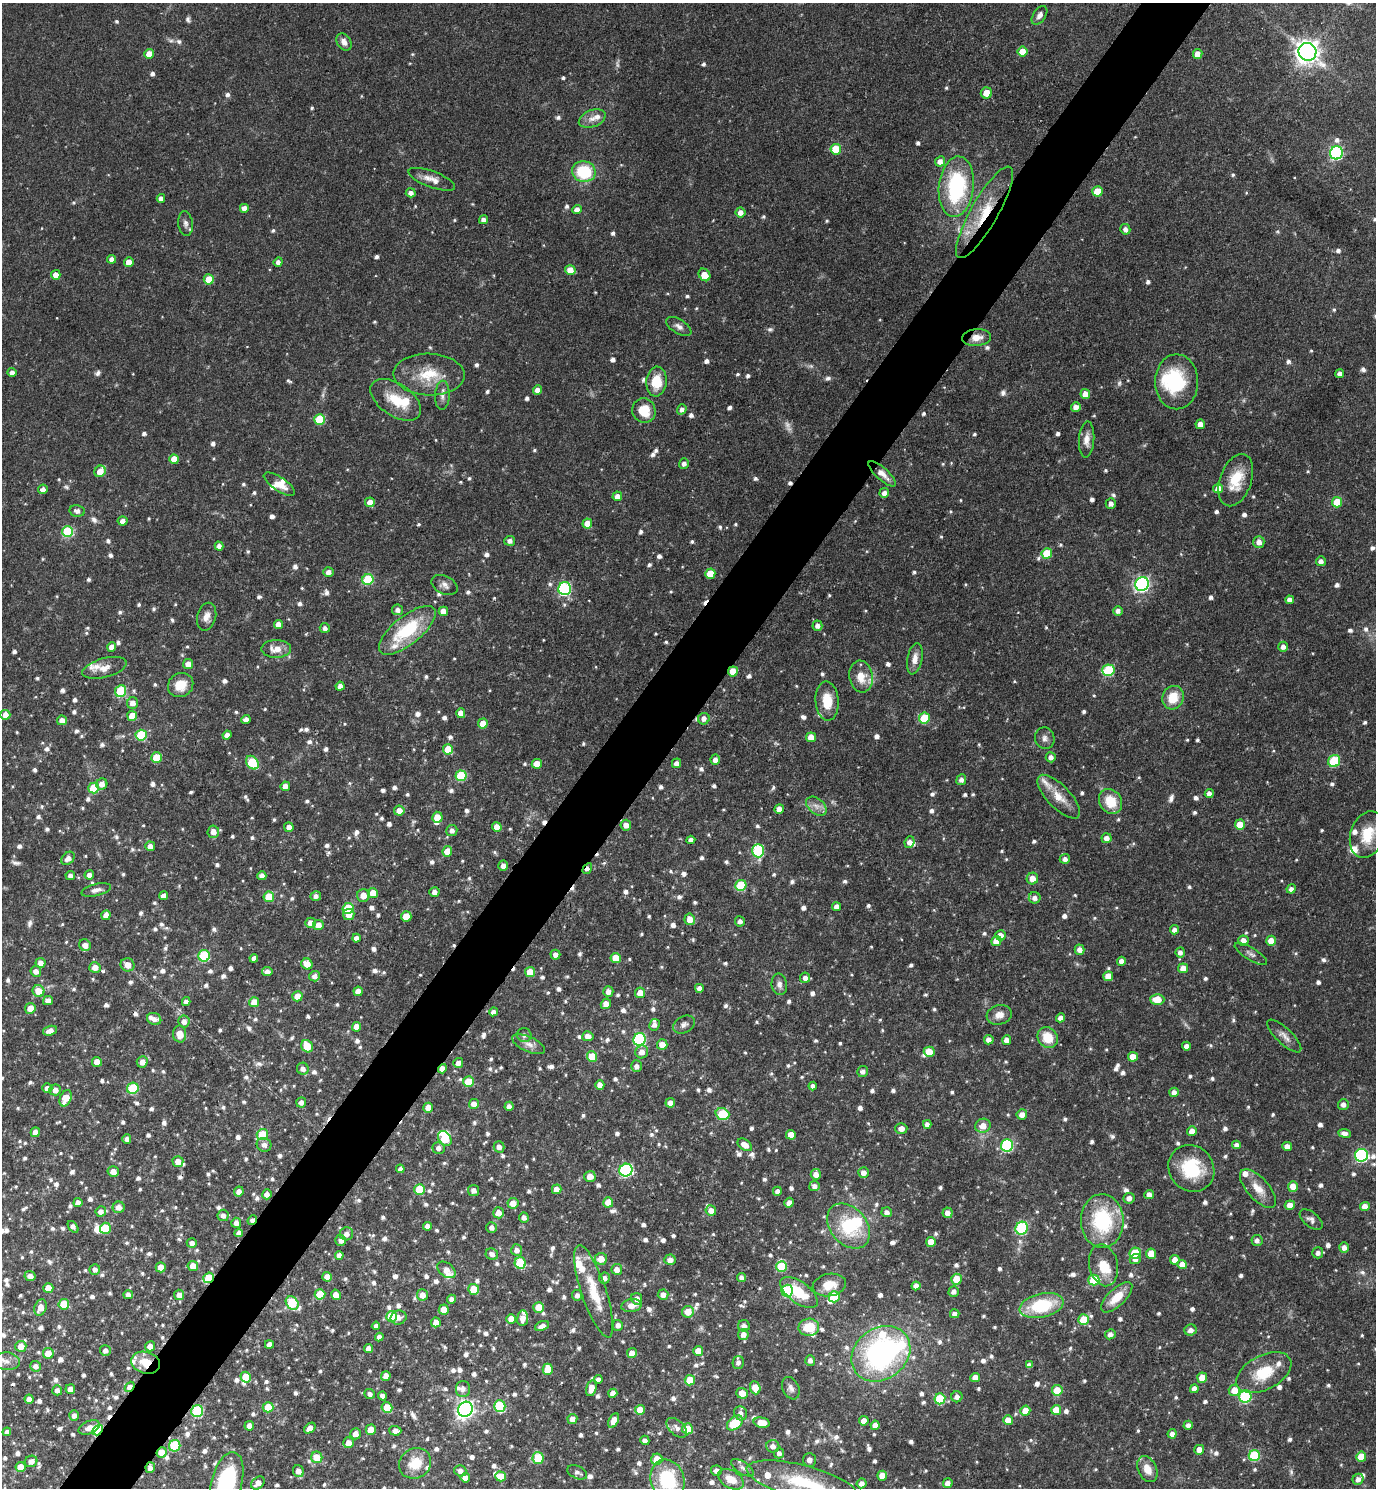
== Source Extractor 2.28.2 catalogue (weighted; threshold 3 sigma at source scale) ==
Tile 7 of 4 x 4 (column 3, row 2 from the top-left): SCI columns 2905-4278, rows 2972-4457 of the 5949 x 5944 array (HDU 1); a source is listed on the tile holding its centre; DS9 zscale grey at full resolution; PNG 1378 x 1490 px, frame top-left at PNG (2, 3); each listed source drawn as its Kron ellipse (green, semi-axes under 4 px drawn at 4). Shown black and unused: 5% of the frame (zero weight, under 3 of 4 exposures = <1% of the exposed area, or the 3 px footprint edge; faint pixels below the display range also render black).
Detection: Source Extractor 2.28.2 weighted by HDU 2 'WHT'; one run over the whole footprint, this tile lists its part. Background 0.0633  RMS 0.004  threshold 0.0182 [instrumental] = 3 sigma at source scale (4.5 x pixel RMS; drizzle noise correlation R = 1.50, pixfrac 1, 0.05/0.05 arcsec/px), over >= 5 px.
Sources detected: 1294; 11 too faint to see at this stretch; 5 inside a brighter object's white glare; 14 cosmic-ray / hot-pixel residue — neither listed nor drawn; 37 inside a brighter listed object's ellipse — not listed separately; of the other 1227, all 500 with FLUX_AUTO >= 1.71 (the completeness limit of this list) listed and drawn (727 fainter detections not listed), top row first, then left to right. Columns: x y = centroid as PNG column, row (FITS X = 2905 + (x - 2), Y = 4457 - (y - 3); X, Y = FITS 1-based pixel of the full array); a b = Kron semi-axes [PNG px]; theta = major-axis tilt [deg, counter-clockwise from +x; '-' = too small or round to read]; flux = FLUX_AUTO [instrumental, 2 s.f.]
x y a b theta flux
1039 15 10 6 56 2.2
344 42 9 7 -59 2.7
1022 51 5 5 - 6.1
1307 52 9 8 - 390
149 54 5 4 - 4.9
1198 54 5 5 - 5.1
986 93 6 5 - 5.6
592 119 14 8 20 3.2
836 149 5 5 - 10
1336 153 6 6 - 59
940 161 5 4 - 2.7
584 172 12 10 -12 23
432 179 24 8 -20 4.4
956 187 30 17 84 43
1097 191 5 5 - 10
411 193 5 4 - 2.1
161 198 4 4 - 2.1
245 208 5 5 - 3.1
577 209 4 4 - 2.7
740 212 5 5 - 2.6
985 212 52 13 60 19
483 220 4 4 - 1.9
186 224 12 7 -82 1.8
1125 229 5 5 - 1.8
112 259 4 4 - 2
129 262 5 5 - 4.4
278 262 5 4 - 1.9
570 270 5 5 - 5
56 275 5 4 - 3.6
704 275 7 5 -53 5.8
209 279 5 5 - 8
679 326 14 7 -32 2.1
977 338 14 8 5 4.2
12 373 4 4 - 2.1
1340 374 4 4 - 1.9
429 375 35 21 -2 16
656 381 15 10 85 11
1177 382 27 21 90 27
537 390 5 4 - 3.1
1085 394 5 5 - 4.1
442 395 14 7 87 2.4
396 400 28 16 -34 13
1076 407 5 4 - 2.6
682 409 5 4 - 1.9
644 411 12 11 - 9.2
320 419 5 5 - 18
1200 424 5 4 - 3.3
1087 439 18 7 86 3.6
174 459 5 4 - 4.8
684 464 5 5 - 1.8
100 471 6 5 - 4.1
882 474 17 6 -42 4.5
1236 480 27 15 70 12
279 484 18 7 -33 4.2
1218 488 5 5 - 4.2
43 489 5 4 - 2.1
884 493 5 4 - 2
617 496 5 5 - 3
370 502 5 5 - 4.2
1337 502 5 5 - 9.7
1111 504 5 5 - 1.9
77 511 7 5 -11 2
123 521 5 4 - 2.2
587 524 5 5 - 4.7
68 532 5 5 - 30
510 541 5 5 - 1.9
1259 542 6 5 - 3
219 546 4 4 - 2
1047 553 5 5 - 12
1321 561 5 5 - 2
328 572 5 5 - 2.2
710 574 5 5 - 9.3
368 579 5 5 - 25
1142 584 7 6 - 110
445 585 14 9 -27 2.3
565 589 6 6 - 61
1290 600 4 4 - 2.5
397 610 5 5 - 1.9
443 611 5 4 - 4.2
1118 611 5 4 - 1.9
207 617 14 9 76 3.4
278 624 4 4 - 3.8
817 626 5 5 - 2.1
325 628 5 5 - 1.7
407 630 34 14 39 25
112 647 5 4 - 3.3
1283 647 5 4 - 2.1
276 649 15 9 0 5.2
915 659 16 7 78 3.4
188 664 5 5 - 4.1
104 668 23 9 15 4.2
1108 670 6 6 - 30
733 671 5 5 - 5.7
861 676 16 11 -81 6.6
181 685 13 12 - 7.4
340 686 4 4 - 2.4
121 691 6 5 - 18
1173 698 12 10 64 8.9
827 701 19 11 -86 9.8
133 703 6 5 - 3.1
461 713 5 4 - 4
5 715 5 5 - 4.2
132 716 5 5 - 6.2
924 718 5 5 - 16
246 719 5 4 - 2.4
704 719 6 5 - 2.2
62 720 5 4 - 3.1
483 724 5 5 - 6.1
141 735 5 5 - 23
227 735 4 4 - 2.2
811 737 5 5 - 5.3
1045 738 11 10 - 2.1
448 749 5 5 - 9.6
1051 757 5 5 - 2.1
157 758 5 5 - 11
715 760 5 4 - 2.4
1334 761 6 6 - 22
252 763 7 5 -54 22
676 763 5 4 - 2
537 764 5 5 - 6.9
461 776 5 5 - 20
961 780 5 5 - 1.8
102 784 6 5 - 3.2
285 786 5 4 - 2.6
94 788 5 5 - 16
1209 793 4 4 - 2.4
1059 797 28 11 -46 7.5
1111 801 13 11 -56 9.9
816 806 12 7 -39 2.8
779 809 5 4 - 3.4
399 811 5 5 - 4
437 817 5 5 - 5.7
626 825 5 5 - 3.4
1240 825 5 5 - 9.8
289 827 5 4 - 2.5
497 827 5 5 - 4.7
452 831 5 5 - 2.1
213 832 6 5 - 3.4
1367 835 24 17 71 13
1107 838 5 5 - 2.4
691 840 4 4 - 1.8
909 842 6 5 - 2.3
150 846 5 4 - 2.4
447 851 5 5 - 6.5
758 851 6 6 - 38
68 858 7 5 45 2.7
1065 859 5 5 - 1.8
503 866 5 5 - 2.2
587 869 5 4 - 1.9
89 875 5 4 - 2.2
70 876 5 4 - 2
262 876 4 4 - 3
1032 878 6 5 - 4.7
741 885 5 5 - 23
1291 889 5 4 - 1.8
96 890 15 6 15 2.1
434 892 5 4 - 2
373 893 5 5 - 6.6
363 895 6 6 - 4.2
163 896 5 4 - 2.1
316 896 5 5 - 1.7
269 897 5 5 - 13
1035 898 6 5 - 2
837 907 4 4 - 2.7
348 908 5 5 - 15
349 914 5 5 - 3.9
106 915 5 4 - 3.5
406 916 5 5 - 7.5
690 919 6 5 - 4.9
740 921 5 5 - 1.8
310 923 5 5 - 3.3
318 925 5 5 - 3.5
1175 930 4 4 - 2
1000 935 5 5 - 4
356 938 4 4 - 2.3
996 941 5 5 - 5.6
1243 941 5 5 - 3.6
1271 941 5 5 - 4.8
85 945 6 5 - 3.2
1080 950 5 5 - 2.5
1180 952 5 4 - 1.8
1251 954 18 6 -32 2
555 955 5 5 - 2.2
204 956 6 6 - 31
254 958 4 4 - 2.1
616 958 5 5 - 7.1
1121 961 4 4 - 2.3
41 963 5 5 - 2.8
307 964 6 5 - 4.8
128 965 7 6 - 3.8
95 967 5 5 - 3.6
1183 968 5 5 - 4.8
36 971 5 5 - 2.5
267 972 5 4 - 2.7
530 972 5 5 - 8.6
315 976 5 5 - 2.3
1108 976 5 5 - 5.1
805 978 5 5 - 2
779 984 11 7 -82 2.1
699 988 4 4 - 2
38 991 6 5 - 6.1
358 991 5 4 - 2.9
608 991 5 5 - 2.7
640 993 5 5 - 4.4
297 996 5 5 - 6
1157 999 7 5 -1 7
48 1000 5 4 - 2.5
186 1002 4 4 - 1.8
254 1002 5 5 - 5
606 1004 5 5 - 3.7
30 1008 5 5 - 5
493 1012 4 4 - 2.1
999 1015 12 9 16 3.7
1060 1018 4 4 - 2.1
154 1019 7 6 - 2
184 1022 6 5 - 2.7
684 1024 11 8 27 1.8
654 1025 6 5 - 1.8
356 1027 5 4 - 4.6
50 1031 7 4 18 3.1
180 1034 8 6 -86 4.6
524 1035 7 7 - 1.9
588 1036 5 5 - 2.7
1284 1036 22 8 -44 3
1048 1038 11 9 -50 9.7
639 1039 6 6 - 50
989 1040 5 5 - 2.6
1007 1040 5 4 - 3.1
529 1044 17 7 -24 3.2
662 1045 5 5 - 4.8
307 1046 6 5 - 9
1186 1046 4 4 - 2.1
642 1052 6 6 - 2.8
929 1052 5 5 - 6.2
592 1057 5 5 - 11
1133 1057 5 5 - 5.1
97 1062 5 5 - 4.1
142 1062 6 5 - 3.4
458 1063 5 5 - 2.4
636 1066 6 5 - 1.9
303 1069 6 6 - 2.2
442 1069 5 4 - 3.2
863 1071 5 5 - 1.8
468 1082 5 5 - 10
600 1085 5 4 - 3.1
813 1086 4 4 - 1.7
47 1088 5 5 - 3.1
133 1088 6 5 - 25
55 1090 5 5 - 2.6
1174 1092 5 4 - 2.2
66 1098 8 5 65 7
301 1102 5 5 - 2
670 1103 5 4 - 2.9
474 1104 5 5 - 2.8
1343 1104 5 5 - 2.3
509 1106 5 4 - 2.2
428 1108 5 5 - 4.4
722 1114 7 5 -18 21
1022 1114 5 5 - 2.8
927 1124 4 4 - 1.8
983 1126 8 7 - 4.2
901 1128 6 5 - 2.6
1192 1131 5 4 - 3.4
35 1132 5 4 - 2.5
1345 1133 6 4 -7 2.2
262 1134 6 5 - 15
791 1135 5 5 - 4.6
445 1138 8 6 -54 21
127 1139 4 4 - 2
264 1145 7 7 - 2.4
745 1145 8 5 -36 3.8
1007 1145 6 6 - 47
1237 1145 4 4 - 2.1
499 1147 5 5 - 2.1
1287 1147 5 4 - 3.3
438 1148 6 6 - 2
1361 1155 6 6 - 64
178 1161 5 5 - 3.5
1191 1168 24 22 -50 23
400 1169 4 4 - 1.8
626 1170 6 6 - 57
113 1172 5 5 - 3.3
863 1172 5 5 - 2.7
816 1174 5 5 - 3.3
590 1176 5 5 - 3.5
814 1186 5 5 - 1.9
1293 1186 5 5 - 4.7
557 1189 5 5 - 3.3
1258 1189 24 11 -48 6.2
420 1190 5 5 - 17
474 1190 5 5 - 2.2
777 1191 4 4 - 2.1
239 1192 5 4 - 2.7
267 1194 5 4 - 2.3
1149 1195 5 4 - 3
1129 1198 6 5 - 2.3
608 1202 5 5 - 5.9
78 1203 4 4 - 2.4
513 1203 5 5 - 4.2
789 1203 5 4 - 2.7
1290 1205 5 5 - 4
1365 1206 5 4 - 3.9
119 1207 6 6 - 2.6
711 1210 5 5 - 3.5
101 1211 5 5 - 2.2
887 1212 5 5 - 2
498 1213 5 5 - 3.9
947 1213 5 5 - 2.9
223 1215 5 5 - 2.3
524 1217 5 5 - 1.9
252 1220 5 4 - 2.1
1311 1220 13 7 -39 2
1102 1221 27 21 -88 33
236 1223 5 5 - 2.6
427 1226 4 4 - 2.4
848 1226 25 18 -50 24
73 1227 7 4 -52 2.1
491 1227 5 5 - 1.8
105 1228 5 5 - 14
1022 1228 6 6 - 39
239 1233 4 4 - 1.9
347 1234 7 6 - 2.4
341 1240 5 5 - 2.3
1257 1240 5 5 - 2.1
931 1242 5 5 - 4.8
192 1243 5 4 - 2
1344 1247 5 5 - 2.4
517 1250 6 5 - 2.4
1135 1253 5 5 - 16
1318 1253 5 5 - 1.7
492 1254 6 5 - 2.2
1151 1254 5 5 - 6.5
339 1255 4 4 - 2
601 1259 6 6 - 5.3
1135 1259 5 5 - 2
670 1260 5 5 - 2.6
1175 1260 5 5 - 3.7
520 1263 6 5 - 22
1182 1264 5 4 - 3.6
1104 1265 21 14 -78 8.4
193 1266 5 5 - 4.6
161 1267 5 5 - 5.5
782 1267 5 5 - 18
95 1269 5 5 - 2
617 1269 5 5 - 3
446 1270 10 6 -40 3.8
30 1276 5 4 - 2.6
327 1277 5 5 - 3.5
208 1278 5 5 - 12
604 1278 5 5 - 2.1
742 1278 4 4 - 2.2
957 1279 5 5 - 8.2
1094 1280 5 5 - 16
829 1285 17 11 10 7.4
916 1286 4 4 - 2.9
48 1288 5 5 - 6.5
474 1289 5 5 - 11
594 1291 48 12 -72 15
787 1291 6 6 - 31
799 1292 22 10 -37 15
954 1292 5 5 - 2.1
320 1294 5 5 - 10
128 1295 5 4 - 2.7
179 1295 5 5 - 2.9
336 1295 5 4 - 3.5
422 1295 5 5 - 4.1
577 1295 5 5 - 1.9
663 1295 5 5 - 2.9
834 1297 6 5 - 15
1117 1297 20 8 43 8.2
452 1299 4 4 - 2.1
637 1299 6 5 - 2.9
292 1303 7 5 -47 25
64 1304 5 5 - 14
632 1306 10 6 9 3.4
1042 1306 22 12 13 25
539 1307 5 5 - 5.9
40 1308 8 6 70 3.9
444 1310 5 5 - 5.6
688 1312 6 6 - 6.2
955 1314 5 4 - 1.8
392 1317 5 5 - 15
398 1318 8 7 - 2.5
523 1318 8 5 84 3.4
511 1319 5 4 - 4
1084 1320 5 5 - 12
436 1322 5 5 - 3.3
618 1325 5 5 - 2.3
376 1326 4 4 - 1.7
542 1326 7 4 21 2.5
744 1326 6 5 - 1.8
809 1327 10 8 3 10
1191 1330 6 5 - 2.1
743 1334 5 5 - 2.7
1110 1334 5 5 - 2.2
379 1337 4 4 - 1.9
269 1345 4 4 - 2.9
21 1346 5 5 - 4.6
150 1346 5 5 - 3.7
368 1348 4 4 - 2.7
105 1350 5 5 - 2.1
698 1351 5 5 - 5.3
48 1353 5 5 - 5.6
632 1353 5 5 - 3.3
881 1354 31 25 36 95
810 1360 5 5 - 2
7 1361 13 9 -6 3.3
738 1362 6 5 - 1.8
146 1363 15 10 -16 8.6
1029 1365 4 4 - 1.7
36 1366 5 5 - 2.3
548 1369 6 5 - 11
1264 1373 30 17 28 15
386 1376 5 4 - 3.8
246 1377 5 5 - 9.4
975 1378 5 4 - 3.9
1202 1378 5 5 - 6.4
598 1379 4 4 - 1.8
690 1380 5 5 - 8.9
130 1387 6 4 51 4.1
591 1388 8 5 76 4.4
755 1388 7 5 -70 5.8
791 1388 12 8 -65 2
70 1389 5 4 - 3.2
463 1389 8 7 - 2
1194 1389 4 4 - 2.6
57 1390 5 5 - 2.2
1057 1390 5 5 - 8.2
1234 1390 5 5 - 6
613 1393 4 4 - 2.5
742 1393 6 5 - 4.9
370 1394 5 5 - 1.8
382 1396 4 4 - 2.3
1245 1396 6 6 - 40
957 1397 5 5 - 1.8
29 1399 4 4 - 2.7
940 1399 5 5 - 18
500 1406 6 6 - 30
268 1407 5 5 - 9.1
387 1408 5 5 - 9
465 1409 8 7 - 180
640 1410 5 5 - 4.9
1056 1410 5 5 - 7.7
197 1411 6 6 - 33
1025 1411 5 5 - 5.8
741 1413 7 6 - 2.3
74 1415 5 5 - 2.2
572 1419 5 5 - 3.3
1008 1420 5 5 - 5.2
614 1421 8 4 63 3.3
864 1421 4 4 - 3.7
735 1423 9 6 40 18
762 1423 8 5 -11 6.4
875 1425 4 4 - 3.1
1188 1425 4 4 - 1.9
249 1426 5 5 - 2.3
89 1427 11 6 21 3.4
310 1428 6 4 38 3
677 1428 12 7 -42 2.4
687 1429 5 5 - 8.4
98 1430 6 4 50 32
371 1430 5 5 - 5.3
395 1431 6 5 - 2.5
7 1432 4 4 - 1.7
355 1434 5 5 - 2.9
1172 1434 5 4 - 2.3
645 1440 5 4 - 1.8
348 1443 5 5 - 3.3
175 1446 6 5 - 25
773 1446 6 6 - 2.3
1199 1450 5 5 - 3.8
162 1452 5 5 - 5.9
779 1453 5 5 - 1.7
1254 1456 6 5 - 29
317 1457 5 5 - 7.5
1361 1457 5 5 - 8.7
538 1458 6 5 - 18
657 1459 6 5 - 8.3
809 1460 7 6 - 1.8
31 1461 6 5 - 2.6
415 1463 16 15 - 8.9
21 1467 5 5 - 5.2
150 1468 5 4 - 1.9
742 1468 13 6 -34 1.8
1147 1469 14 9 -64 5.5
298 1471 6 5 - 3.3
460 1471 6 5 - 2.1
716 1471 5 5 - 2.3
577 1472 10 6 -24 1.8
501 1476 5 5 - 5.6
882 1476 5 5 - 5.8
465 1478 5 4 - 2.7
731 1479 14 8 -30 6.3
1358 1479 6 5 - 2.1
668 1480 20 16 -73 28
802 1482 57 16 -14 27
227 1483 31 15 75 41
258 1483 7 5 43 3.2
861 1483 5 5 - 2.4
948 1483 5 4 - 2.9
Overlapping masked pixels (flux is a lower limit): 14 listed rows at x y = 985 212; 977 338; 733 671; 132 716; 587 869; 442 1069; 252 1220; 208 1278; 146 1363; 130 1387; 197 1411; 98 1430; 162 1452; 150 1468
Isophote crosses this tile's border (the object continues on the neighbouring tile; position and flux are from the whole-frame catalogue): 4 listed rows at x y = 7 1361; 668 1480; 802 1482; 227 1483